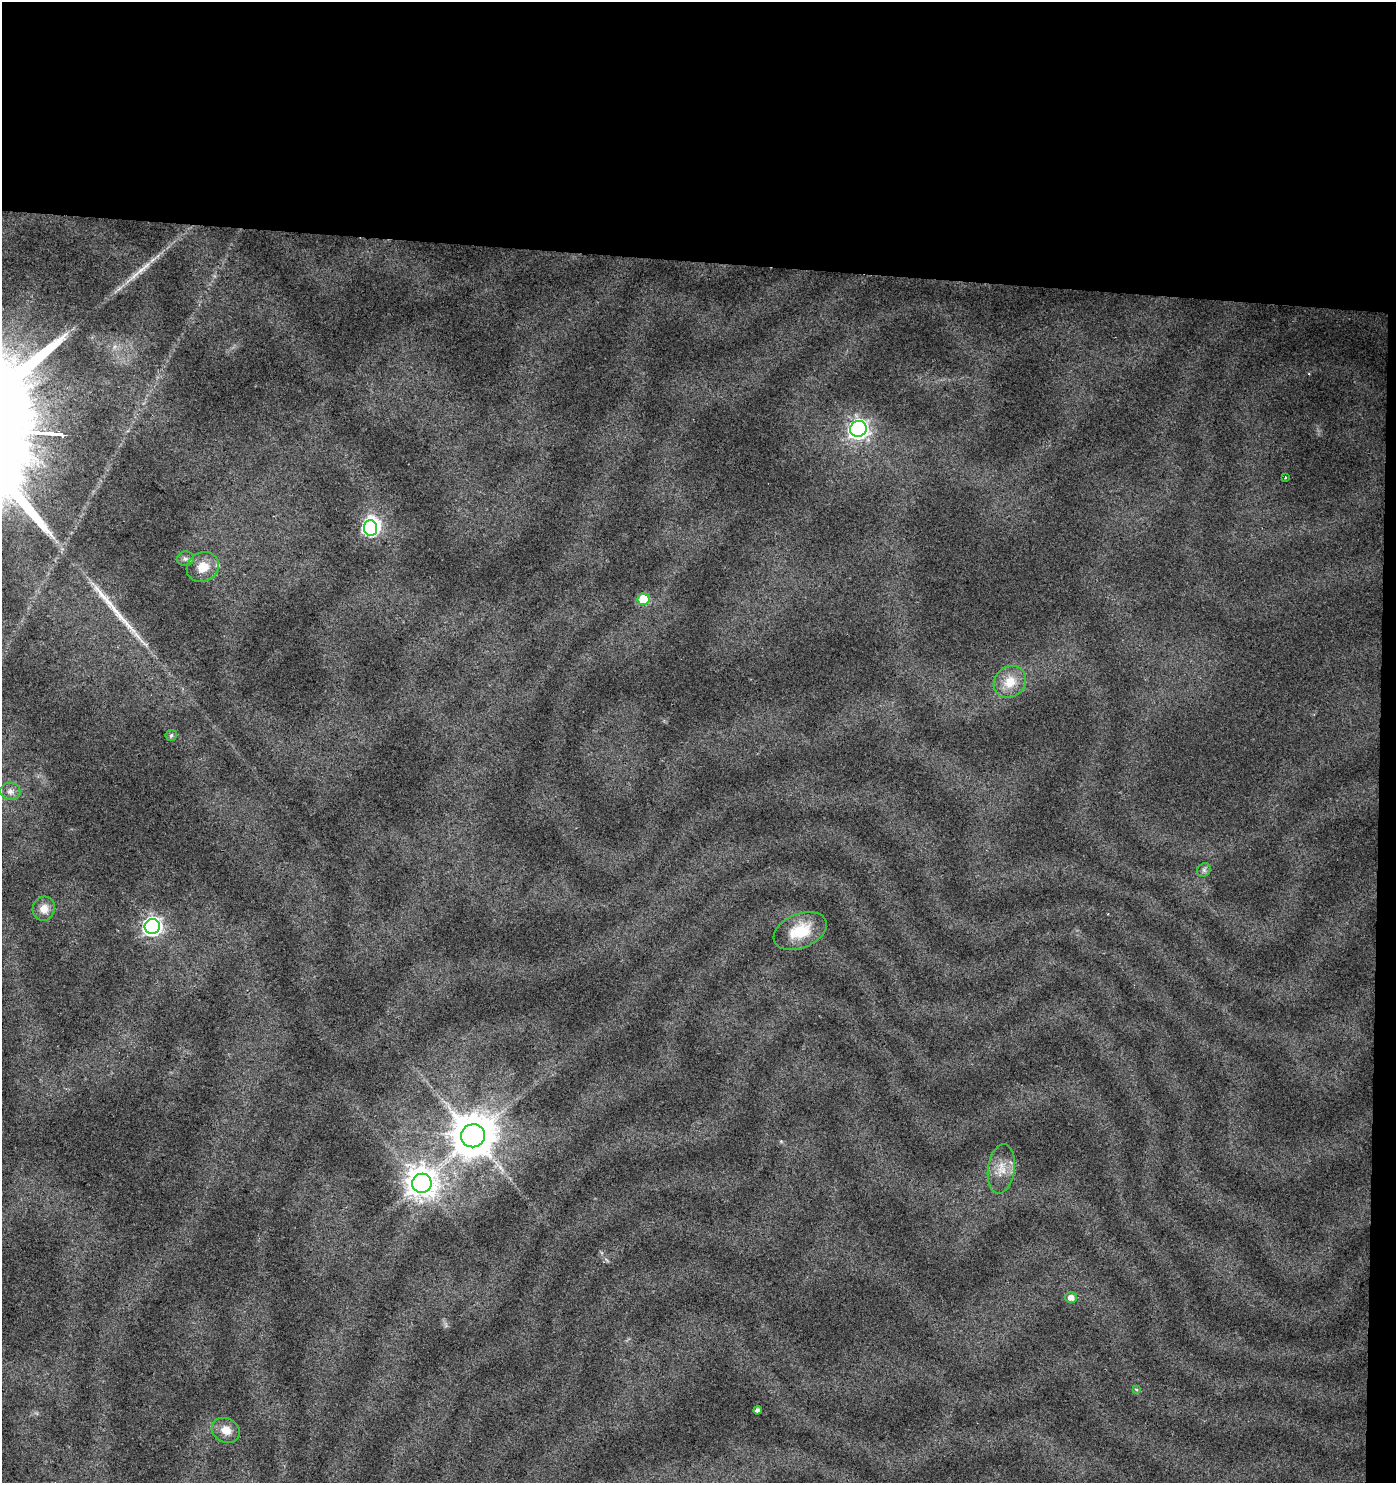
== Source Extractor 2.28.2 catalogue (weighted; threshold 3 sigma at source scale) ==
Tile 3 of 3 x 3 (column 3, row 1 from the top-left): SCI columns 3067-4460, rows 2962-4442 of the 4687 x 4448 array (HDU 1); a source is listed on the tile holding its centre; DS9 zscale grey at full resolution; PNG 1398 x 1485 px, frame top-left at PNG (2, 2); each listed source drawn as its Kron ellipse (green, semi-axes under 4 px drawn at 4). Shown black and unused: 19% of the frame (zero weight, under 2 of 3 exposures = <1% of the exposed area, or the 3 px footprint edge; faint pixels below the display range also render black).
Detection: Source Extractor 2.28.2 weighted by HDU 2 'WHT'; one run over the whole footprint, this tile lists its part. Background 0.0641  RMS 0.0087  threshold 0.0392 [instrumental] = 3 sigma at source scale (4.5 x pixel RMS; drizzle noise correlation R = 1.50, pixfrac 1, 0.0396/0.0396 arcsec/px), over >= 5 px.
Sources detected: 23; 1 inside a brighter object's white glare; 2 long thin detections or spike segments (spike, bleed or trail) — neither listed nor drawn; the other 20 listed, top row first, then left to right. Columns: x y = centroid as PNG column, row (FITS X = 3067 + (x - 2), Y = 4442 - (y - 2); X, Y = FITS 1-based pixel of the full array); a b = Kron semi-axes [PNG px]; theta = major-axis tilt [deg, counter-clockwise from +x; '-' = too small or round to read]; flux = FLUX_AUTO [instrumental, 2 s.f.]
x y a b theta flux
858 429 8 8 - 460
1285 477 3 2 - 0.94
371 528 8 6 -79 180
185 559 8 7 - 2.9
203 567 17 14 31 15
643 599 6 5 - 30
1010 682 17 15 42 18
171 735 5 5 - 1.9
10 791 10 8 -10 4.6
1204 870 7 6 - 2.3
44 909 12 11 - 9
152 926 8 7 - 430
800 931 28 17 23 31
473 1136 12 11 - 3200
1001 1169 25 13 82 15
422 1183 10 9 - 1300
1071 1298 6 5 - 6.2
1136 1389 3 3 - 1.1
757 1410 4 4 - 3.9
226 1430 15 12 -26 9.9